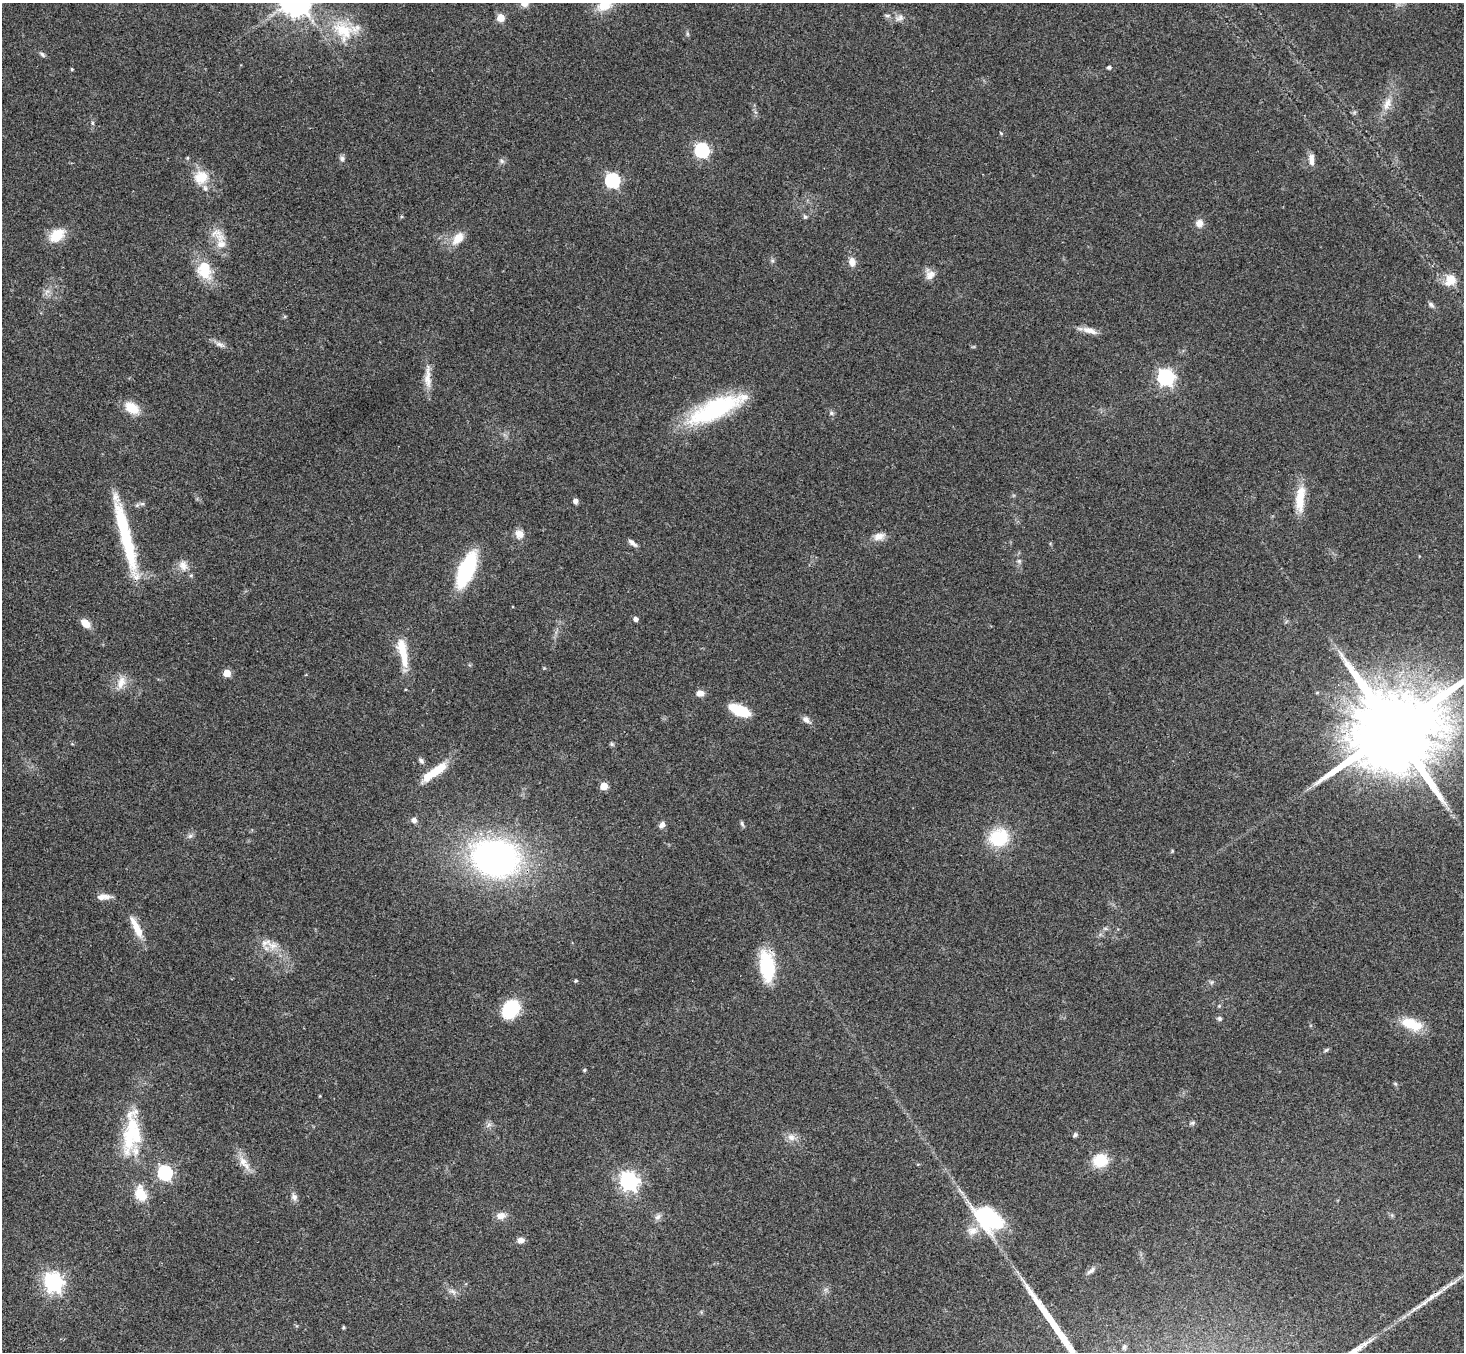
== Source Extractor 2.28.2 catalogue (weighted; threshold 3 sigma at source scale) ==
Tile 7 of 4 x 4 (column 3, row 2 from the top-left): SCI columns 3007-4468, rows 3056-4405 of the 6009 x 5974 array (HDU 1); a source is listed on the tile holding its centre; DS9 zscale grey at full resolution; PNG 1466 x 1354 px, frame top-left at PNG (2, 3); no overlay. Shown black and unused: <1% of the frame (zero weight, under 3 of 4 exposures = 5% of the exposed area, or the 3 px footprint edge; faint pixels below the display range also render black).
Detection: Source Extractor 2.28.2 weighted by HDU 2 'WHT'; one run over the whole footprint, this tile lists its part. Background 0.214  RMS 0.0086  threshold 0.0387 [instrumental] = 3 sigma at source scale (4.5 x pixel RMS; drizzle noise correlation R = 1.50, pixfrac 1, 0.05/0.05 arcsec/px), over >= 5 px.
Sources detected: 109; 2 inside a brighter object's white glare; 2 long thin detections or spike segments (spike, bleed or trail) — not listed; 6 inside a brighter listed object's ellipse — not listed separately; the other 99 listed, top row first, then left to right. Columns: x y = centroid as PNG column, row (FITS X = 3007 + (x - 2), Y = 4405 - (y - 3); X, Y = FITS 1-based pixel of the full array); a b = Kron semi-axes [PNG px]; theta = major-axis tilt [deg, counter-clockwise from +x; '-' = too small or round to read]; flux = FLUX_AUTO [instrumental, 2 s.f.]
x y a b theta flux
524 3 9 8 - 5.6
604 5 20 15 32 19
887 16 7 4 0 1.5
501 17 5 5 - 19
900 18 12 7 22 4.3
343 31 33 23 -40 36
688 34 6 4 -89 1.4
42 54 9 5 -45 1.9
1109 67 4 4 - 2.3
72 69 4 3 - 0.94
1387 104 19 9 67 9.4
92 123 5 5 - 1.3
1001 133 6 3 -37 0.81
702 150 6 6 - 170
342 159 8 6 -89 2.3
1311 159 16 7 -85 5.5
502 161 6 6 - 2
201 177 19 17 41 17
612 180 7 6 - 150
805 217 6 5 - 1.5
1199 223 9 9 - 6.3
216 233 18 9 12 8.2
57 235 20 14 36 17
458 238 19 11 51 12
221 244 14 12 5 10
852 262 13 9 -81 5.9
204 270 23 17 -79 26
930 275 14 11 38 6.3
1450 280 16 13 55 12
47 292 8 5 45 3
1431 304 10 5 -42 2.2
1090 330 21 7 -16 7.4
220 344 14 6 -26 4.2
1165 377 7 7 - 260
428 378 33 8 -90 11
132 408 17 11 -34 17
715 409 67 20 25 93
831 413 7 5 -17 1.9
1300 498 36 11 85 20
575 501 6 6 - 2.9
519 534 12 11 - 6.5
879 536 16 10 16 7
632 543 12 5 -38 3.5
1019 561 6 6 - 1.6
183 566 15 11 -55 7.5
466 569 26 11 67 100
636 619 4 4 - 3.7
86 623 9 6 -42 12
404 656 39 10 -82 21
227 673 5 5 - 19
121 682 19 10 70 9.5
700 693 8 7 - 5.3
739 710 18 7 -24 42
806 720 12 7 -39 4
1393 730 32 19 32 20000
612 744 6 5 - 1.4
421 761 9 6 -47 2.2
435 772 35 9 36 24
604 786 5 5 - 23
414 820 7 6 - 3.8
742 824 9 4 -65 1.6
662 825 8 6 63 3.5
190 836 8 5 44 2.1
999 838 23 20 15 37
495 858 42 32 -12 270
103 897 18 6 4 6.3
136 927 33 8 -63 14
1105 928 6 4 -19 1.4
272 945 15 12 -33 9.5
767 966 33 15 -82 44
576 981 4 3 - 1.2
1211 982 6 5 - 1.6
511 1009 18 14 51 44
1219 1019 6 6 - 1.7
1412 1024 28 13 -19 23
1326 1050 7 4 44 1.3
584 1070 5 4 - 1.2
1395 1084 6 5 - 1.3
320 1096 5 3 - 0.66
1193 1123 6 6 - 1.7
489 1125 10 5 34 2.5
1075 1135 6 5 - 1.7
791 1137 11 10 - 5.7
129 1140 47 18 86 39
1100 1160 14 13 - 23
243 1161 15 10 -64 8.9
165 1173 6 6 - 170
629 1181 7 7 - 380
141 1194 19 13 -70 17
294 1197 10 8 -57 3.4
501 1216 13 9 7 5.8
658 1217 10 6 44 2.9
988 1218 36 23 -33 77
521 1240 8 6 11 4.6
1091 1271 15 5 43 3.2
53 1282 7 7 - 420
452 1291 11 6 -27 3.5
343 1327 5 3 - 0.93
1124 1347 6 5 - 1.3
Overlapping masked pixels (flux is a lower limit): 1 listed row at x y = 767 966
Isophote crosses this tile's border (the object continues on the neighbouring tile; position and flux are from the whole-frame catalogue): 3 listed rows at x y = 524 3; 604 5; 1393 730